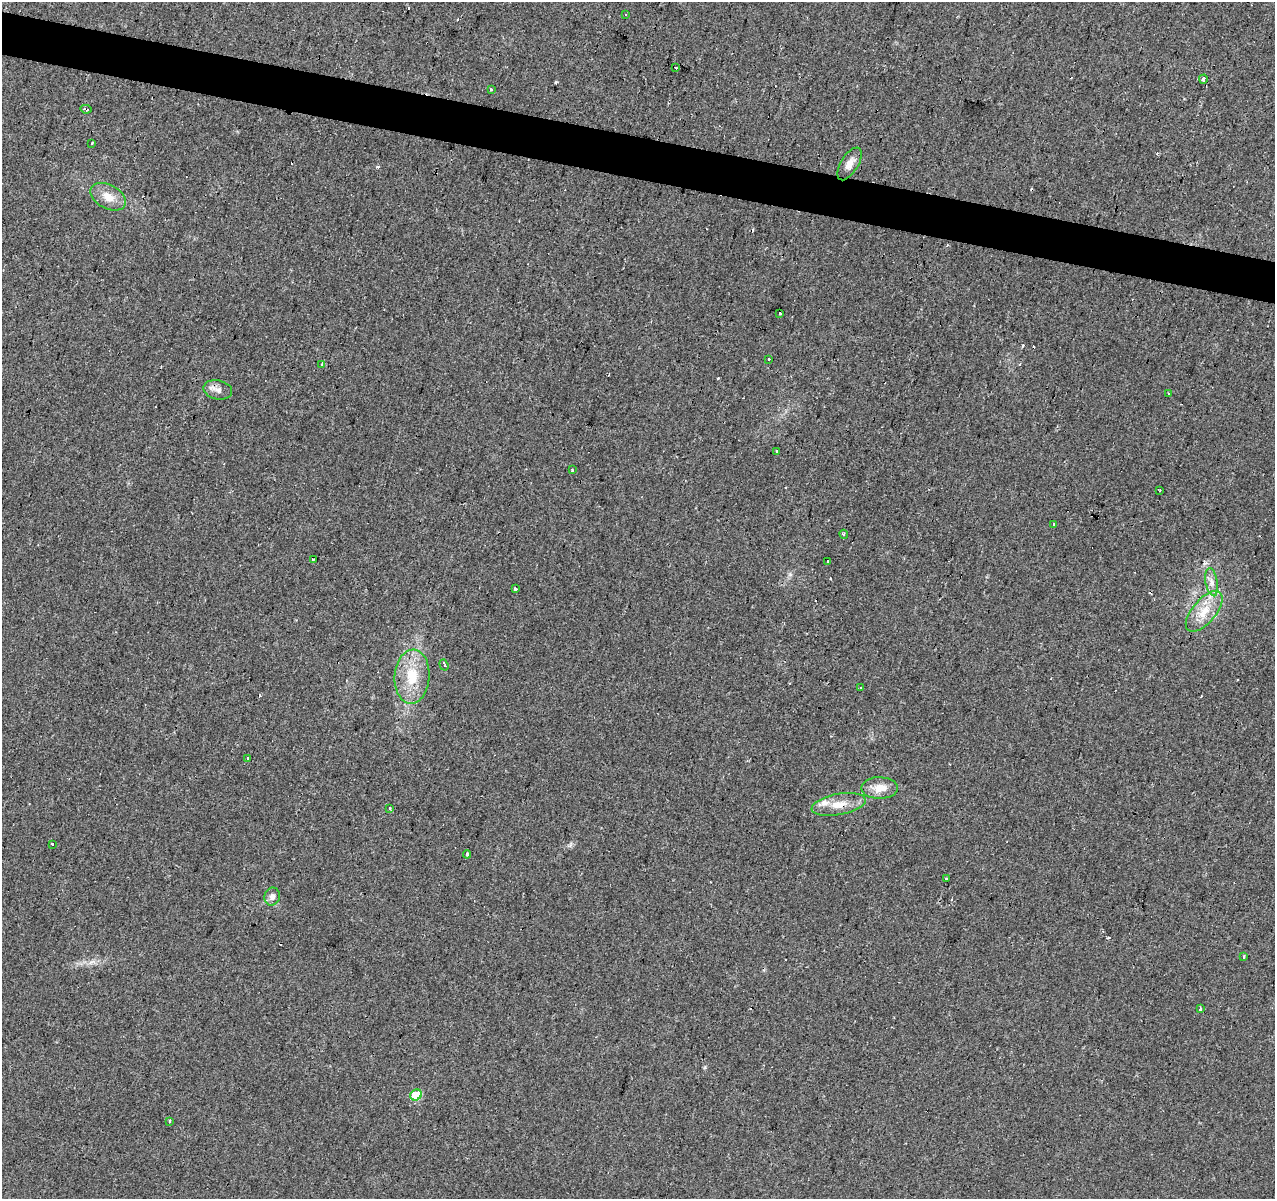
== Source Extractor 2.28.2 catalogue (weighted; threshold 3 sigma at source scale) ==
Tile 11 of 4 x 4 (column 3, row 3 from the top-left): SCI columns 2554-3826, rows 1477-2673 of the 5100 x 5286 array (HDU 1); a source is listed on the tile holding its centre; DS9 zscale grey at full resolution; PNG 1277 x 1201 px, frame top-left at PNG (2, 2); each listed source drawn as its Kron ellipse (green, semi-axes under 4 px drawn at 4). Shown black and unused: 4% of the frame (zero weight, under 2 of 3 exposures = <1% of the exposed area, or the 3 px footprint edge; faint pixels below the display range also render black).
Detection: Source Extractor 2.28.2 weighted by HDU 2 'WHT'; one run over the whole footprint, this tile lists its part. Background 0.0685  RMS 0.007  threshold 0.0315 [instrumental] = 3 sigma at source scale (4.5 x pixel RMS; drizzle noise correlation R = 1.50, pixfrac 1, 0.0396/0.0396 arcsec/px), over >= 5 px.
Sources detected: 65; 26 cosmic-ray / hot-pixel residue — neither listed nor drawn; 1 inside a brighter listed object's ellipse — not listed separately; the other 38 listed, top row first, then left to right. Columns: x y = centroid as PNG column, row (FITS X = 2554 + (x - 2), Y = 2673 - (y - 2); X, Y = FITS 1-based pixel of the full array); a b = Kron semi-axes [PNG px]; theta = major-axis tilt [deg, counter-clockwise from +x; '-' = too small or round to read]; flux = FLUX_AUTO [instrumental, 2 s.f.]
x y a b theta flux
626 15 3 2 - 1.5
675 67 3 2 - 0.53
1203 79 5 3 - 29
491 90 3 3 - 1.3
86 109 6 3 -12 3.7
91 143 4 2 - 0.64
849 164 18 8 58 6.2
108 197 19 12 -28 9.5
779 313 3 3 - 2.8
768 359 3 3 - 3.6
322 364 3 2 - 0.66
218 390 14 9 -12 4.5
1168 394 3 2 - 1.2
776 452 3 3 - 21
572 470 3 3 - 2.2
1160 490 3 2 - 0.91
1054 525 3 3 - 2.5
844 534 4 4 - 1.2
313 559 4 3 - 2.2
827 561 3 3 - 2.3
1212 582 14 6 -80 4.1
515 589 3 3 - 1.2
1204 611 25 11 50 15
444 665 6 3 -71 2.6
412 677 27 17 86 23
860 687 3 3 - 1.5
247 758 3 3 - 11
880 788 18 11 0 9.2
839 804 27 10 10 11
390 809 3 3 - 1.7
52 844 3 3 - 2.3
467 854 4 3 - 3.2
946 878 3 3 - 3.1
272 897 9 7 71 3.8
1244 957 3 3 - 1.4
1200 1009 4 3 - 3.3
416 1095 6 5 - 26
169 1121 4 3 - 2.9
Overlapping masked pixels (flux is a lower limit): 1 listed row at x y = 839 804
Unlisted compact peaks at least as high as the median listed source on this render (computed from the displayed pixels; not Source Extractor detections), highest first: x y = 705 1067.